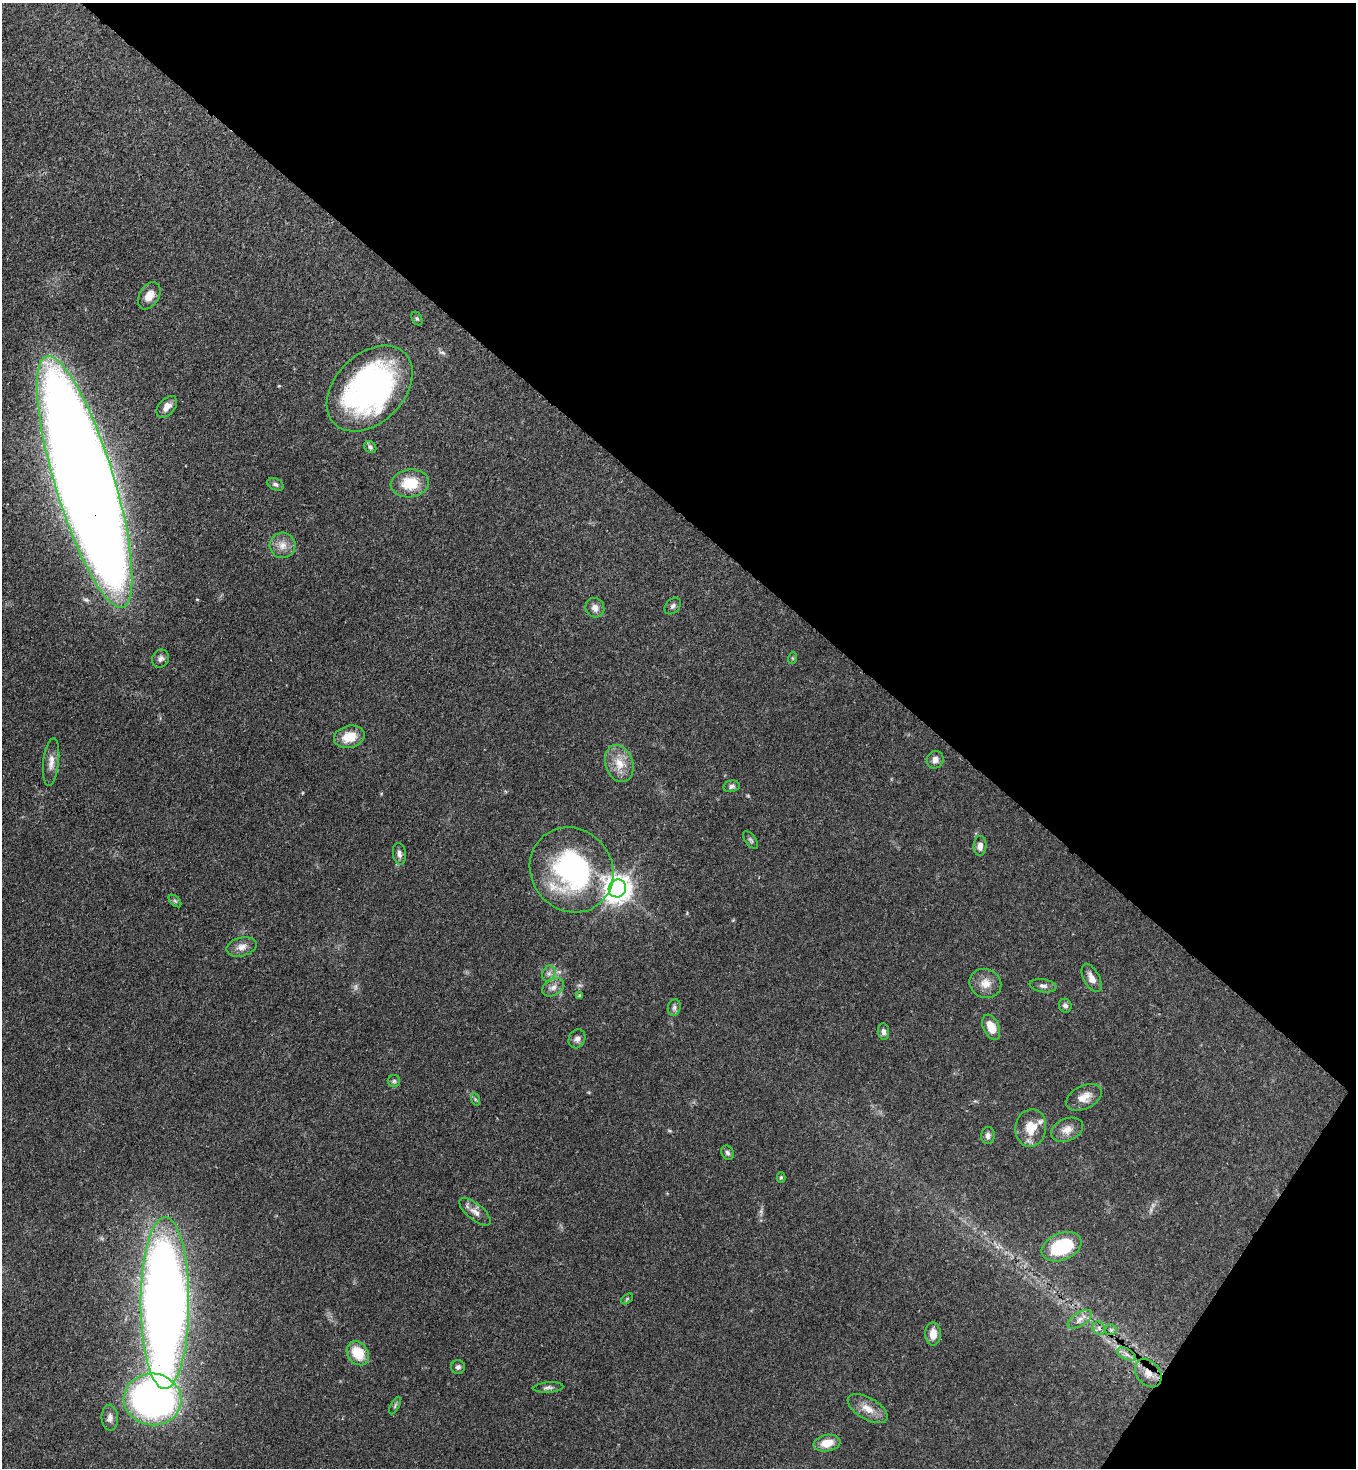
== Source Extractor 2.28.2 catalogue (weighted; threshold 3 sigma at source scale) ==
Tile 8 of 4 x 4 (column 4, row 2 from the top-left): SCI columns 4289-5642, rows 2993-4458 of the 6007 x 5985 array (HDU 1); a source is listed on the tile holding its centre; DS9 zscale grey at full resolution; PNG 1358 x 1470 px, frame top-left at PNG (2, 3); each listed source drawn as its Kron ellipse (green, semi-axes under 4 px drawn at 4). Shown black and unused: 37% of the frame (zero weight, under 3 of 4 exposures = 7% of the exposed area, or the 3 px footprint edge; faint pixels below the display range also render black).
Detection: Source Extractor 2.28.2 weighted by HDU 2 'WHT'; one run over the whole footprint, this tile lists its part. Background 0.0745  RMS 0.0039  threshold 0.0175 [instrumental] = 3 sigma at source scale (4.5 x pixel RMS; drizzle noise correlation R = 1.50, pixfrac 1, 0.05/0.05 arcsec/px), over >= 5 px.
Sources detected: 65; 2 too faint to see at this stretch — neither listed nor drawn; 1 inside a brighter listed object's ellipse — not listed separately; the other 62 listed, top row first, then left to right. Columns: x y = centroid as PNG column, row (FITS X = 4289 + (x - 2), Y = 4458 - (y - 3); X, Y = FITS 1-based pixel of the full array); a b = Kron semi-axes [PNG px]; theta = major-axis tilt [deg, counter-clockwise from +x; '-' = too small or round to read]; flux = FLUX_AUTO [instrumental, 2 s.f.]
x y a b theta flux
149 296 15 9 58 4
417 318 7 5 -62 0.6
370 389 50 34 45 110
167 407 12 8 48 3.1
370 447 6 5 - 0.95
84 482 131 29 -73 1800
410 483 19 14 7 12
275 484 8 6 -28 1
283 545 13 13 - 3.9
673 606 9 6 49 1.1
595 608 10 9 - 2.4
793 658 6 4 72 0.48
161 659 9 8 - 1.6
349 737 15 11 13 7.3
935 760 9 8 - 2.1
51 762 24 8 84 3.4
619 763 19 13 -70 6.6
731 786 8 5 11 1.1
751 840 10 5 -53 0.87
980 846 10 6 87 2.7
399 854 11 6 -82 1.6
572 870 44 40 -51 71
617 888 9 8 - 480
175 901 7 4 -45 0.7
241 947 15 9 14 2.9
549 974 8 6 70 1.4
1091 978 15 8 -62 3.1
985 983 16 14 -21 4.4
1043 986 13 6 -8 1.6
553 987 12 8 33 2.2
580 996 4 3 - 0.69
1065 1006 7 6 - 1.2
674 1008 8 6 76 1.2
991 1027 13 8 -67 5.8
884 1032 8 5 -83 1.3
577 1039 10 8 62 1.6
394 1081 6 6 - 0.72
1084 1097 19 11 26 4.6
475 1099 6 4 -71 0.57
1031 1128 19 15 79 8
1067 1130 17 11 22 3.8
988 1135 8 7 - 1.6
727 1153 7 6 - 1
781 1177 5 4 - 0.71
475 1212 19 8 -39 3
1062 1247 21 13 22 23
627 1299 7 3 38 0.48
165 1303 86 24 90 540
1080 1319 14 6 32 2.3
1099 1328 7 5 -49 1.2
1111 1330 6 5 - 0.7
933 1334 11 7 -89 4.4
358 1353 13 10 -54 10
1126 1354 10 5 -27 1.6
458 1367 7 7 - 1.1
1148 1373 15 11 -52 4.2
548 1387 15 5 4 1.3
152 1399 29 26 -4 160
395 1406 9 4 64 0.75
868 1409 22 11 -30 4.9
110 1418 13 8 -87 2.1
827 1443 13 8 10 5.8
Overlapping masked pixels (flux is a lower limit): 3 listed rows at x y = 84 482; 1126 1354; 1148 1373
Isophote crosses this tile's border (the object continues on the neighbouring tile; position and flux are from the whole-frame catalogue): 1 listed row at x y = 84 482